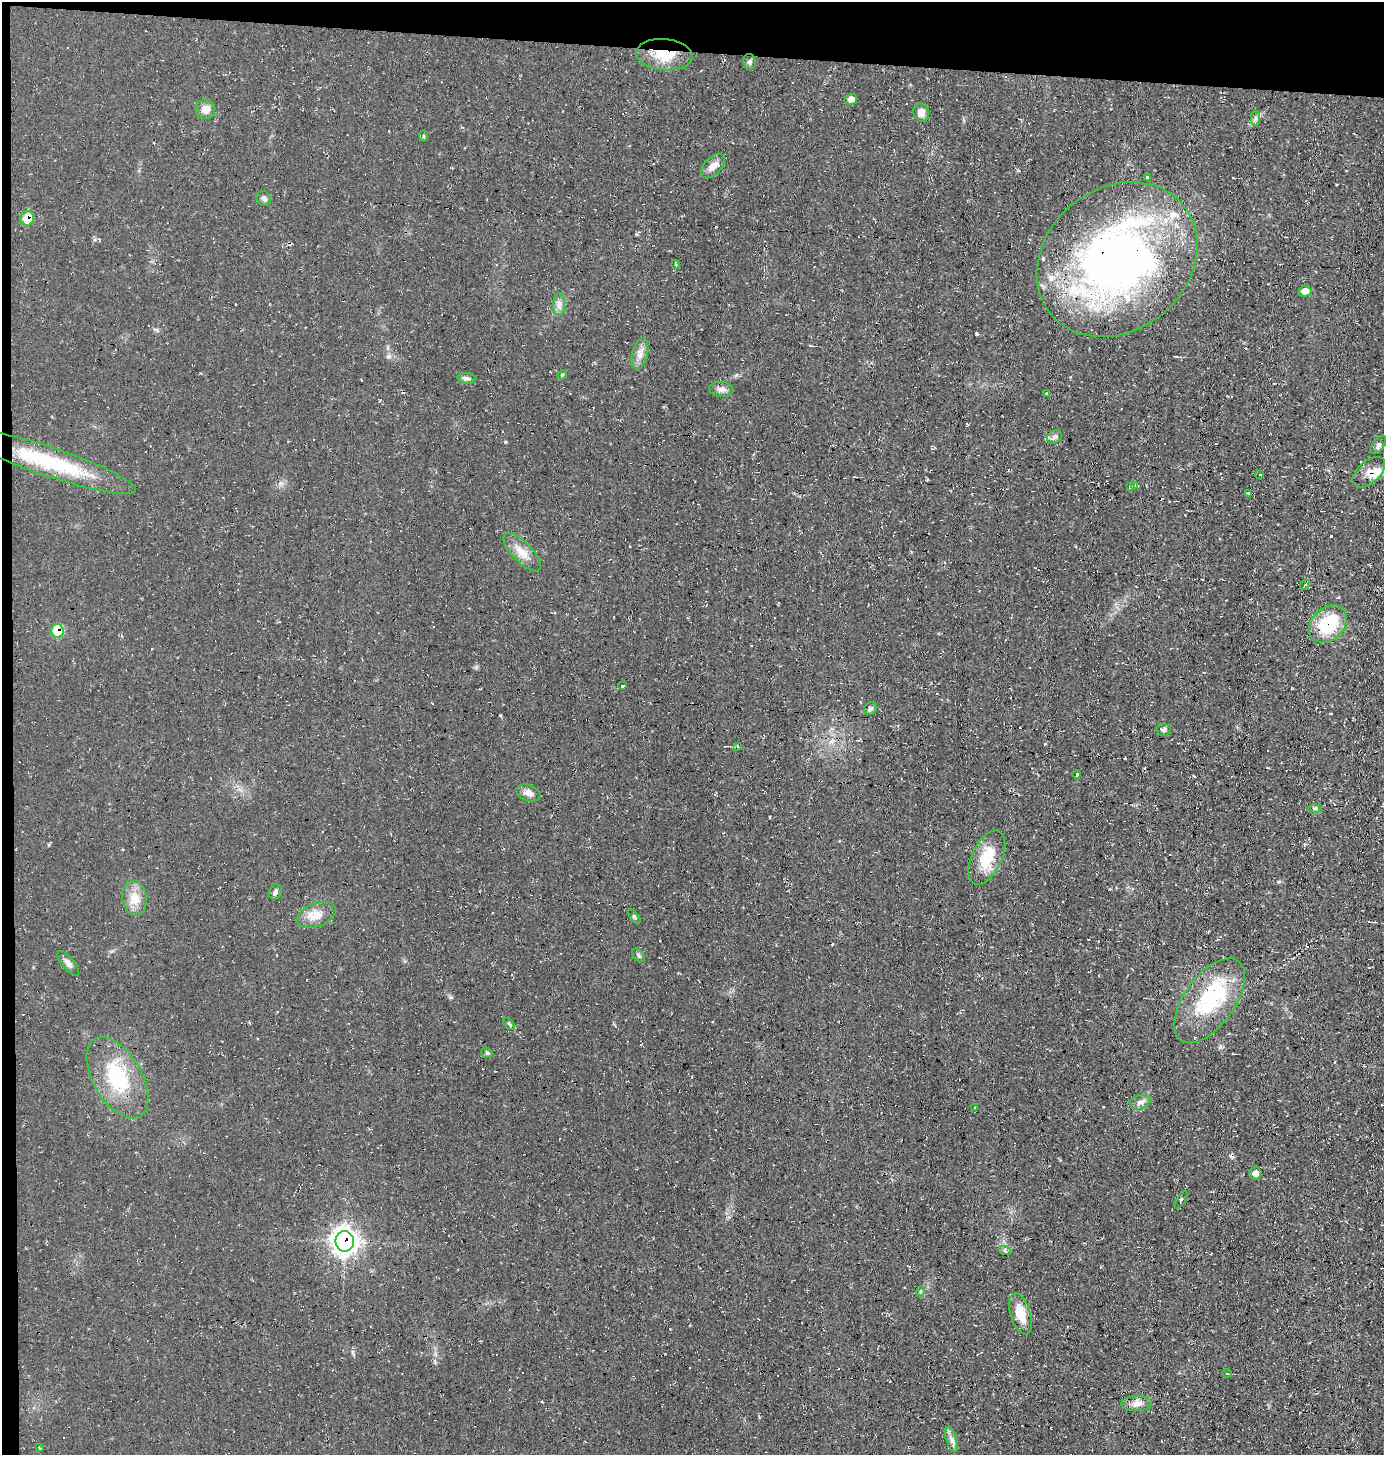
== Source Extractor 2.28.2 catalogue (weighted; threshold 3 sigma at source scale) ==
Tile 1 of 3 x 3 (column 1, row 1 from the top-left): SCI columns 151-1532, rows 2908-4360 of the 4393 x 4360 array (HDU 1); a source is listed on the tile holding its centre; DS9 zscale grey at full resolution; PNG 1386 x 1457 px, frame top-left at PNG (2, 2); each listed source drawn as its Kron ellipse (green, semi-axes under 4 px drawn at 4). Shown black and unused: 4% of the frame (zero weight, under 2 of 3 exposures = <1% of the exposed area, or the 3 px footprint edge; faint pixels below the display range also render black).
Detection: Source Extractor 2.28.2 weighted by HDU 2 'WHT'; one run over the whole footprint, this tile lists its part. Background 0.0466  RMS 0.0094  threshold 0.0422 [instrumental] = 3 sigma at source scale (4.5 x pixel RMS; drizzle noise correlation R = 1.50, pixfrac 1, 0.05/0.05 arcsec/px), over >= 5 px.
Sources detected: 71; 6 cosmic-ray / hot-pixel residue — neither listed nor drawn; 3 inside a brighter listed object's ellipse — not listed separately; the other 62 listed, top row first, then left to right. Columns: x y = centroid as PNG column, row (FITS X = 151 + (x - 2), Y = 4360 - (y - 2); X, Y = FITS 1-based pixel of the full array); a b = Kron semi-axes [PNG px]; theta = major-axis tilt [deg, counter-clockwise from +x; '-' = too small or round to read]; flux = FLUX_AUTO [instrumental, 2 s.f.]
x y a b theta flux
664 55 28 15 -5 28
750 62 8 6 -81 2.2
851 99 6 5 - 5.5
205 109 10 9 - 7.5
921 113 9 7 -68 5.9
1255 118 7 4 90 2.2
423 136 5 3 - 0.97
713 166 15 8 47 7
1147 177 3 3 - 1.9
264 198 8 6 -48 2.5
27 218 7 7 - 21
1117 259 86 71 39 560
675 264 4 3 - 0.92
1305 291 6 5 - 10
559 304 11 6 89 4.4
640 354 16 8 76 6.5
562 375 5 4 - 0.95
467 378 9 5 -5 2.7
721 389 12 7 -6 4.5
1046 394 3 3 - 1.4
1054 437 8 6 32 2.6
1378 445 10 5 55 3
50 462 91 14 -19 76
1369 472 19 11 41 9.1
1260 474 4 3 - 0.87
1135 485 3 3 - 29
1130 487 3 3 - 22
1248 493 3 3 - 3.6
522 552 25 10 -46 13
1305 585 6 3 38 1.1
1328 624 21 16 43 50
58 631 7 6 - 32
623 686 3 3 - 3
870 708 7 6 - 2.2
1164 730 7 6 - 2.5
737 746 4 2 - 0.67
1077 774 4 3 - 0.91
528 793 12 8 -19 5.2
1315 808 6 4 1 1.5
987 858 29 15 64 28
275 892 8 6 75 2.6
134 898 18 12 -81 14
316 915 20 11 22 12
634 917 8 4 -52 1.6
638 955 8 5 -50 1.9
68 963 15 6 -51 4.1
1209 1001 49 25 54 85
509 1024 7 3 -45 1.3
487 1053 6 4 -42 1.3
117 1078 45 24 -60 62
1140 1102 10 7 15 4.2
975 1108 3 3 - 1.6
1255 1173 6 6 - 6.7
1181 1200 10 2 60 1.2
345 1241 10 9 - 700
1005 1251 6 4 -19 1.6
921 1291 5 3 - 1
1021 1314 21 10 -72 18
1227 1373 5 3 - 0.79
1136 1403 15 7 2 6.4
951 1439 13 5 -72 4.2
39 1448 3 3 - 0.93
Overlapping masked pixels (flux is a lower limit): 6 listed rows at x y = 664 55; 27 218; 1117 259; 1328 624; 58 631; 345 1241